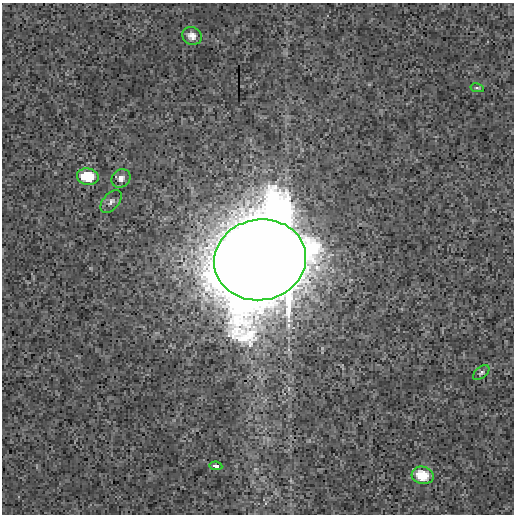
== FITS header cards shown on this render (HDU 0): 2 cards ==
NAXIS1  =                  512
NAXIS2  =                  512

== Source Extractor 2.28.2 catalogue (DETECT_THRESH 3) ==
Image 512 x 512 px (HDU 0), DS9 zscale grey, 1 PNG px = 1 image px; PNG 516 x 516 px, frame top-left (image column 1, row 512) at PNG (2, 3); each listed source drawn as its Kron ellipse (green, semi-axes under 4 px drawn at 4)
Background 2.81e-04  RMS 0.0028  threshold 0.00842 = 3 sigma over >= 5 px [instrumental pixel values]
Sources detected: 9; all 9 listed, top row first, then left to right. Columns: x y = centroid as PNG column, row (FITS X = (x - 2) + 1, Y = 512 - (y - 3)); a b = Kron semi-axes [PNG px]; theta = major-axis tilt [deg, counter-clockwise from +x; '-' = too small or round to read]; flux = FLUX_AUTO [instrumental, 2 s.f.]
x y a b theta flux
192 36 10 8 -26 1.5
477 88 7 4 -12 0.29
88 177 11 8 -8 7.8
121 178 10 8 42 1.1
111 201 13 8 50 0.78
260 260 46 40 10 7500
481 373 9 5 39 0.44
216 466 6 4 -9 0.7
423 475 11 8 -13 6.2